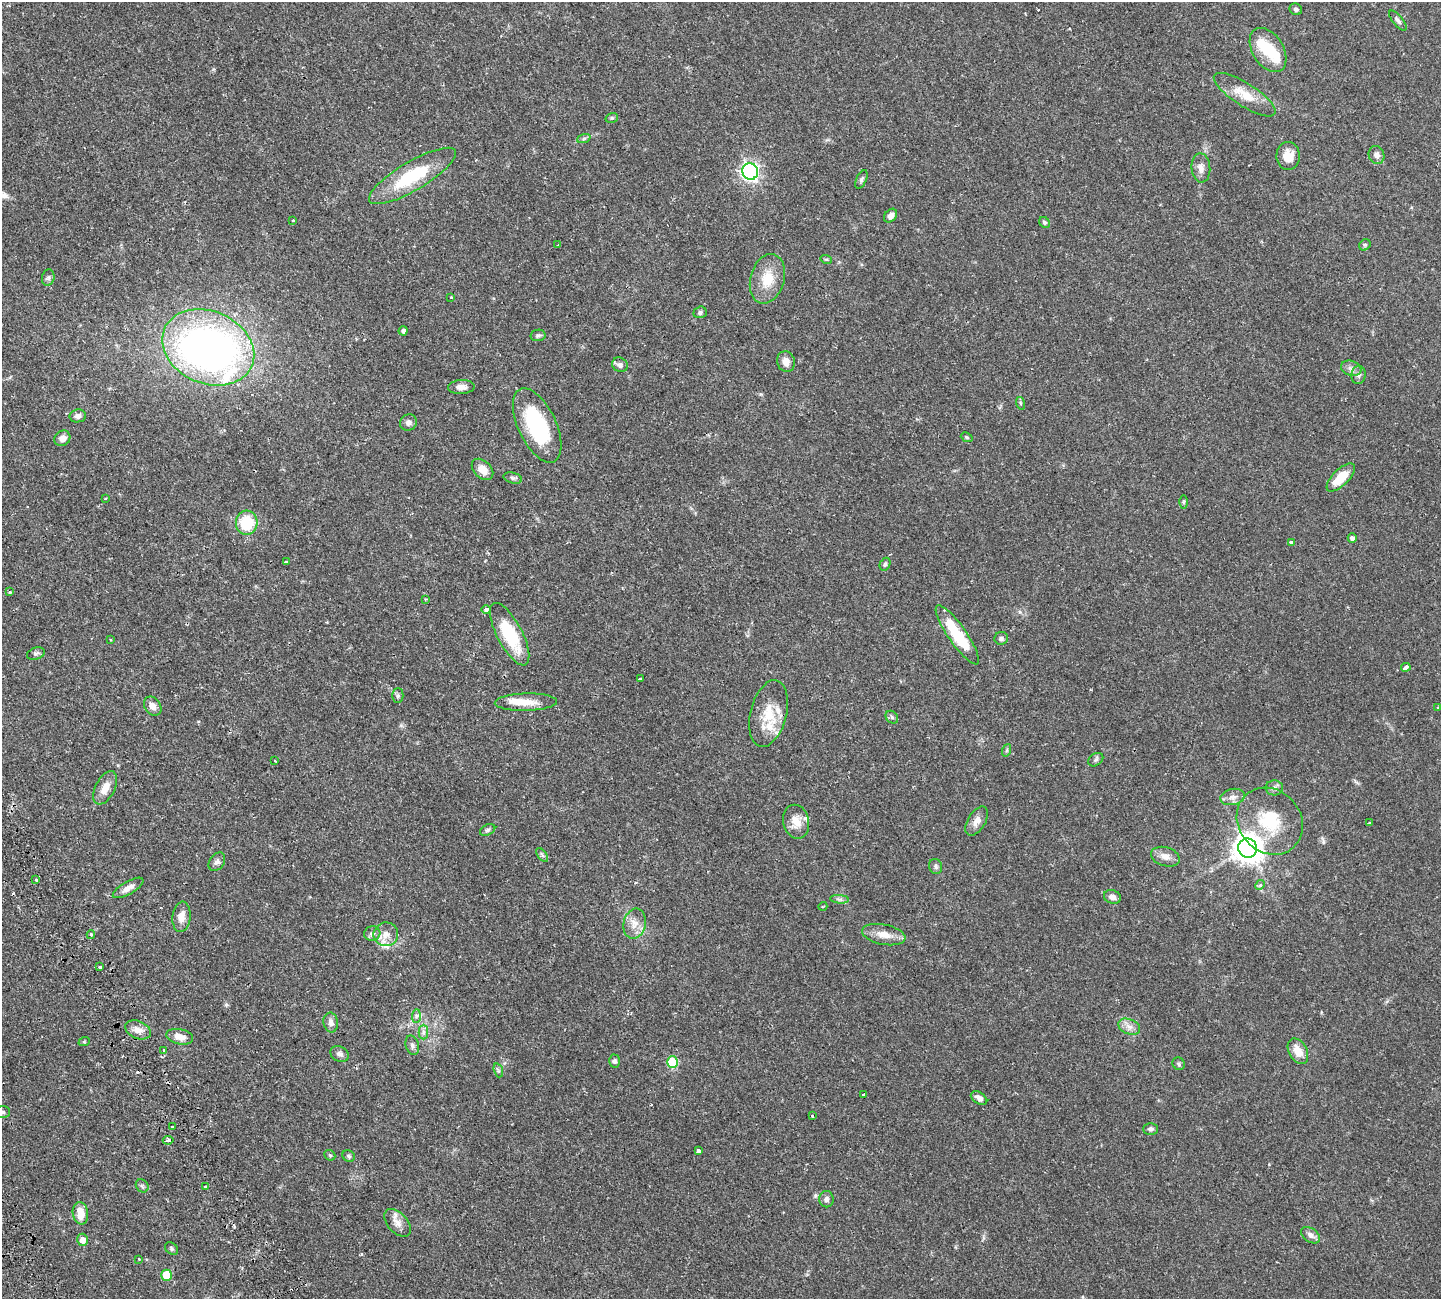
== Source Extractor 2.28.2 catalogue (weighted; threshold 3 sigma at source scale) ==
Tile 7 of 4 x 4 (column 3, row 2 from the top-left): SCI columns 3110-4548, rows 2935-4231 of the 6326 x 6317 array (HDU 1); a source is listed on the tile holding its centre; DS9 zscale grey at full resolution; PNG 1443 x 1301 px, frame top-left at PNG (2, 2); each listed source drawn as its Kron ellipse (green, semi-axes under 4 px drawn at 4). Shown black and unused: <1% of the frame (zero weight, under 2 of 3 exposures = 12% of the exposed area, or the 3 px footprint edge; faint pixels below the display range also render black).
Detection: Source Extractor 2.28.2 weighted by HDU 2 'WHT'; one run over the whole footprint, this tile lists its part. Background 0.0542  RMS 0.0052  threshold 0.0233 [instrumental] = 3 sigma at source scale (4.5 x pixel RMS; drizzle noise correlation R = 1.50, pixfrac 1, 0.05/0.05 arcsec/px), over >= 5 px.
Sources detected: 139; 3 inside a brighter object's white glare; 5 cosmic-ray / hot-pixel residue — neither listed nor drawn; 5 inside a brighter listed object's ellipse — not listed separately; the other 126 listed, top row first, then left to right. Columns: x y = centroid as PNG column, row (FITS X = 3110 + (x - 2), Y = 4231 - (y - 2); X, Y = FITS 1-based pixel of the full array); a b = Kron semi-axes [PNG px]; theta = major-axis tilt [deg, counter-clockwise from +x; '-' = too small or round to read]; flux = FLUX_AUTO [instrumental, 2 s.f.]
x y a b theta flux
1296 9 6 5 - 1.1
1398 20 12 5 -51 1.6
1268 50 24 15 -58 13
1245 95 36 11 -33 10
612 118 6 5 - 0.69
584 138 7 4 20 0.93
1376 155 9 7 -73 2.5
1288 156 14 12 -88 6.5
1201 168 14 9 -86 3.3
750 171 8 8 - 130
412 176 50 14 31 29
861 179 10 5 66 1.1
891 216 7 5 48 2.3
293 220 3 3 - 0.46
1044 222 6 5 - 1
558 245 3 2 - 1.4
1365 245 6 5 - 0.79
826 259 6 4 -16 0.6
48 278 8 6 74 1.2
767 279 25 17 75 12
451 298 4 3 - 3.2
700 312 7 5 19 1.2
403 331 5 4 - 0.94
538 335 7 5 11 1
208 347 48 36 -23 270
786 361 10 8 -74 3.6
620 365 8 7 - 2.1
1351 368 10 7 -20 2.1
1358 375 9 7 79 1.7
461 387 13 7 3 2.8
1020 403 6 4 -72 0.62
78 416 8 6 8 1.9
408 422 8 8 - 2.1
537 425 40 19 -65 42
967 437 6 4 -23 0.67
62 438 8 7 - 3.1
483 469 12 8 -44 4.7
1341 477 18 8 44 11
513 478 9 5 -16 1.2
105 499 3 3 - 1.2
1184 502 6 4 89 0.73
247 523 12 11 - 18
1352 538 5 4 - 1.8
1291 542 3 3 - 1.2
286 562 4 3 - 0.85
885 564 7 5 61 0.92
10 592 3 3 - 1.1
425 599 3 3 - 0.39
486 610 4 4 - 1.4
510 634 34 12 -62 25
957 635 35 9 -55 21
1001 638 7 6 - 1.5
111 640 3 2 - 0.39
36 654 9 6 20 1.2
1406 667 5 3 - 2.1
640 679 4 3 - 1.9
398 696 7 5 89 0.97
526 702 31 8 2 7.3
153 706 10 8 -55 3
1438 708 3 3 - 0.71
768 714 34 18 76 13
892 717 7 5 -47 1
1007 750 6 4 71 0.69
1096 760 8 6 35 1.1
275 761 3 2 - 0.48
105 788 18 9 63 5.5
1274 788 8 7 - 1.8
1233 797 12 8 12 2.9
977 821 16 8 58 3.6
1270 821 35 31 -48 25
796 822 17 13 -77 6.2
1370 823 3 2 - 0.56
488 830 8 5 27 1
1248 848 10 9 - 640
542 855 8 4 -53 0.92
1165 857 15 9 -17 3.4
217 862 10 7 54 1.8
936 866 8 6 -74 1.1
36 880 3 3 - 1.7
1260 885 5 4 - 0.74
128 888 17 6 30 3.3
1112 897 9 7 -20 2.3
840 899 9 4 -5 1.2
823 906 4 3 - 0.37
181 917 15 9 83 4.4
635 924 15 11 77 5
372 934 8 7 - 1.5
386 934 12 12 - 4.4
91 935 4 3 - 1.1
884 935 22 10 -11 5.9
100 967 3 3 - 1.3
416 1016 7 4 89 1
331 1022 10 7 -82 2.4
1129 1027 11 7 -22 2.9
138 1030 14 8 -22 3.6
423 1032 7 4 -90 1.4
180 1037 13 7 -12 4.9
84 1042 6 3 19 0.5
412 1045 10 6 -74 1.6
164 1050 4 3 - 1.4
1298 1051 14 9 -61 6
339 1054 10 7 -29 1.9
614 1061 6 5 - 1.1
672 1062 6 5 - 26
1179 1064 6 6 - 0.94
498 1070 7 4 -72 1
863 1095 3 2 - 0.63
979 1098 9 5 -32 2.3
3 1112 7 6 - 1.4
812 1116 3 2 - 0.5
172 1127 3 3 - 1.1
1151 1129 7 6 - 1.4
168 1140 5 4 - 1.8
699 1151 3 3 - 8.3
330 1155 6 5 - 0.68
349 1156 6 5 - 1
142 1186 7 5 -46 1.1
206 1187 4 3 - 1.3
826 1199 8 7 - 1.7
80 1213 11 7 -81 7
397 1223 16 9 -47 3.9
1311 1235 10 7 -35 2.5
82 1240 6 5 - 3.2
171 1248 7 5 -48 0.94
139 1259 3 2 - 0.44
167 1275 5 5 - 16
Isophote crosses this tile's border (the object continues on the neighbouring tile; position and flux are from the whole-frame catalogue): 1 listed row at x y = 3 1112